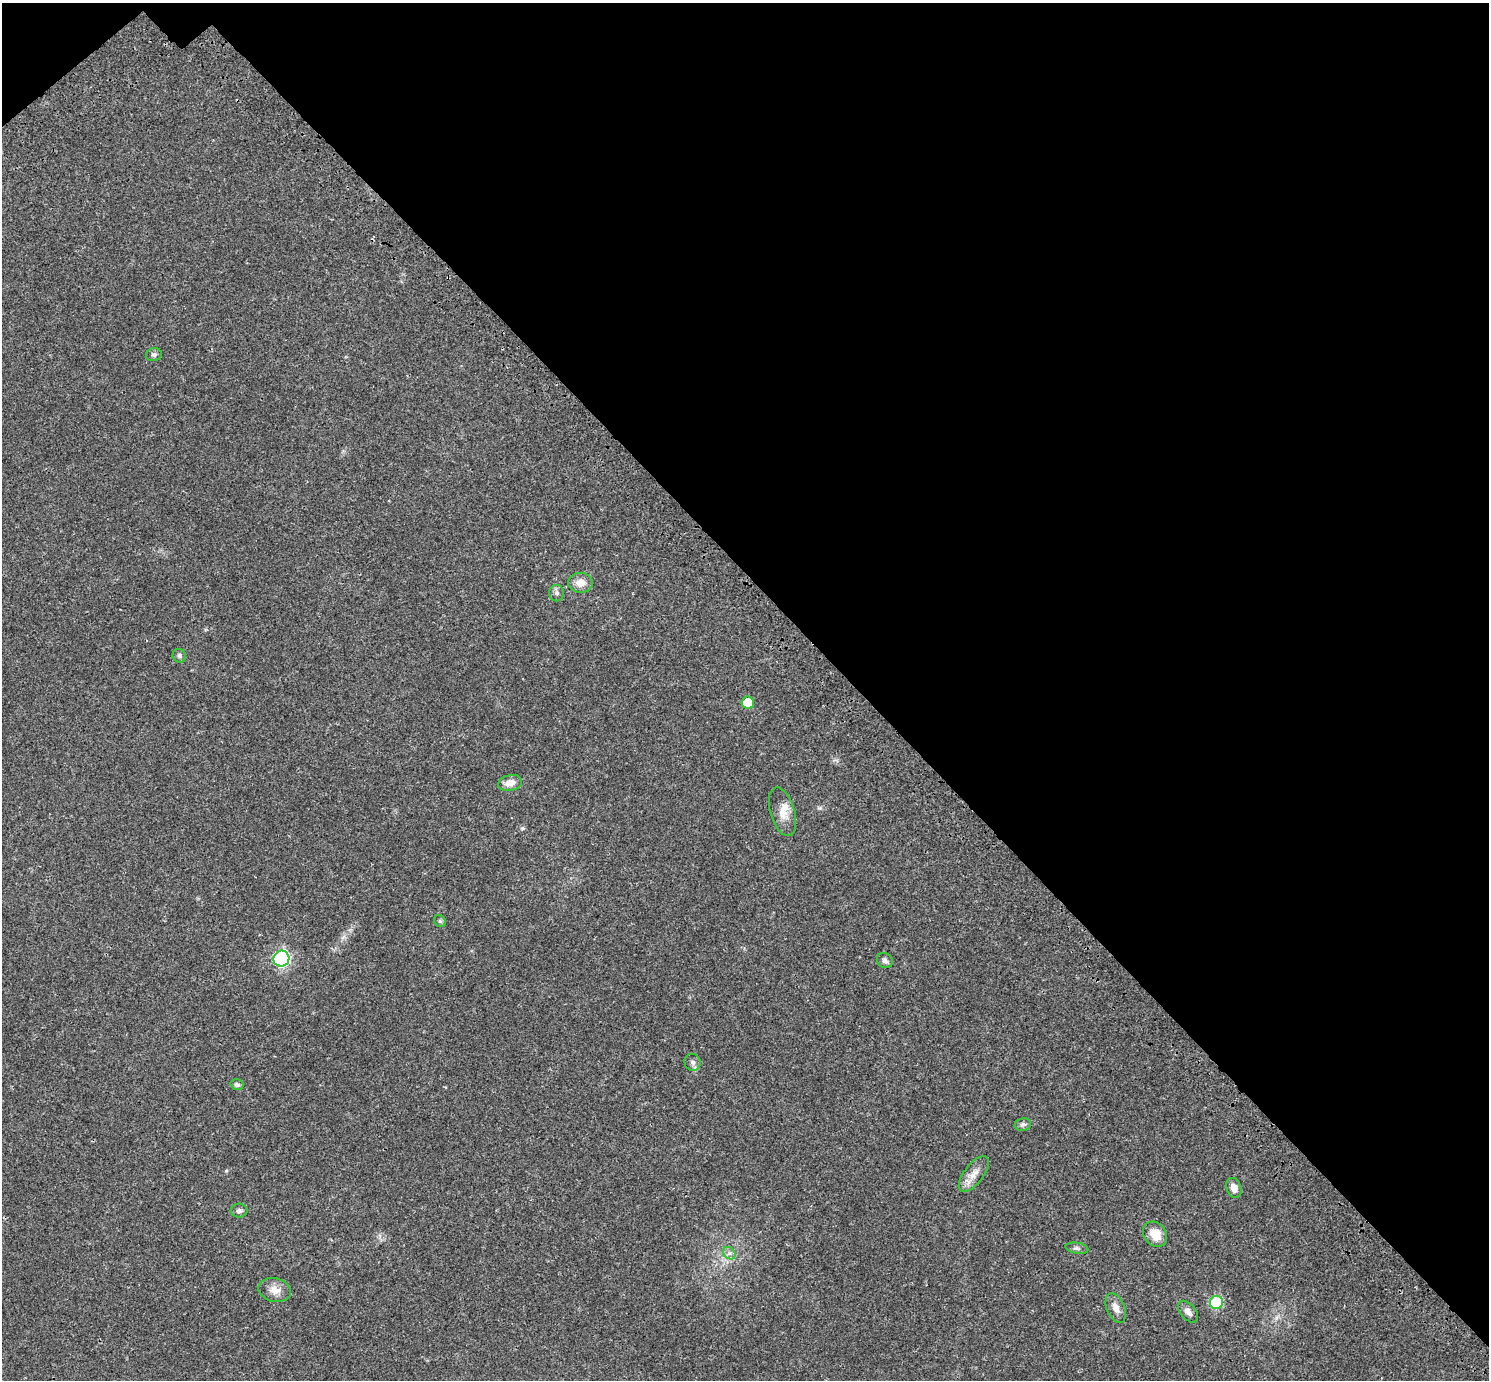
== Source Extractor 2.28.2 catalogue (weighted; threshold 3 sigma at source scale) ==
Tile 3 of 4 x 4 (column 3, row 1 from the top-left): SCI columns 3106-4592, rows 4444-5821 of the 6217 x 6189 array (HDU 1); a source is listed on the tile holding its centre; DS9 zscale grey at full resolution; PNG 1491 x 1382 px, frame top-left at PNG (2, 3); each listed source drawn as its Kron ellipse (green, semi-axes under 4 px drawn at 4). Shown black and unused: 43% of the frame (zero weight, under 3 of 4 exposures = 9% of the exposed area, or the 3 px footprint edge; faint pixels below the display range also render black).
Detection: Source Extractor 2.28.2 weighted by HDU 2 'WHT'; one run over the whole footprint, this tile lists its part. Background 0.0414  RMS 0.0038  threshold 0.017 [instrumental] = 3 sigma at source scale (4.5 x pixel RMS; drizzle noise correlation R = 1.50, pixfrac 1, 0.0396/0.0396 arcsec/px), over >= 5 px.
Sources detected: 23; all 23 listed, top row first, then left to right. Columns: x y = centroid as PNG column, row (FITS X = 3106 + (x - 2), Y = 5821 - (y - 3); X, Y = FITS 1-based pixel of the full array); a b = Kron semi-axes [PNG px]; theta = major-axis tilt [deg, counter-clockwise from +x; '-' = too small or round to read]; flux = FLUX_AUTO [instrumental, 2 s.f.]
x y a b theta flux
154 355 8 6 13 0.97
581 583 12 10 -4 3.8
556 593 8 7 - 1.2
179 656 7 6 - 0.88
748 702 6 6 - 7.3
510 783 12 8 12 3.4
783 812 25 12 -73 4.7
440 921 6 5 - 0.56
281 959 8 8 - 54
885 960 8 7 - 1.1
693 1062 8 8 - 1.3
237 1084 6 5 - 0.81
1023 1124 8 6 9 0.98
974 1174 21 9 52 3.8
1234 1188 10 7 -71 2.5
239 1211 8 7 - 0.96
1155 1234 13 11 -53 5.3
1077 1248 11 5 -9 1
729 1253 7 5 -44 1
275 1290 16 11 -12 3.6
1216 1303 6 6 - 23
1116 1308 15 9 -66 2.7
1188 1312 13 7 -49 1.9